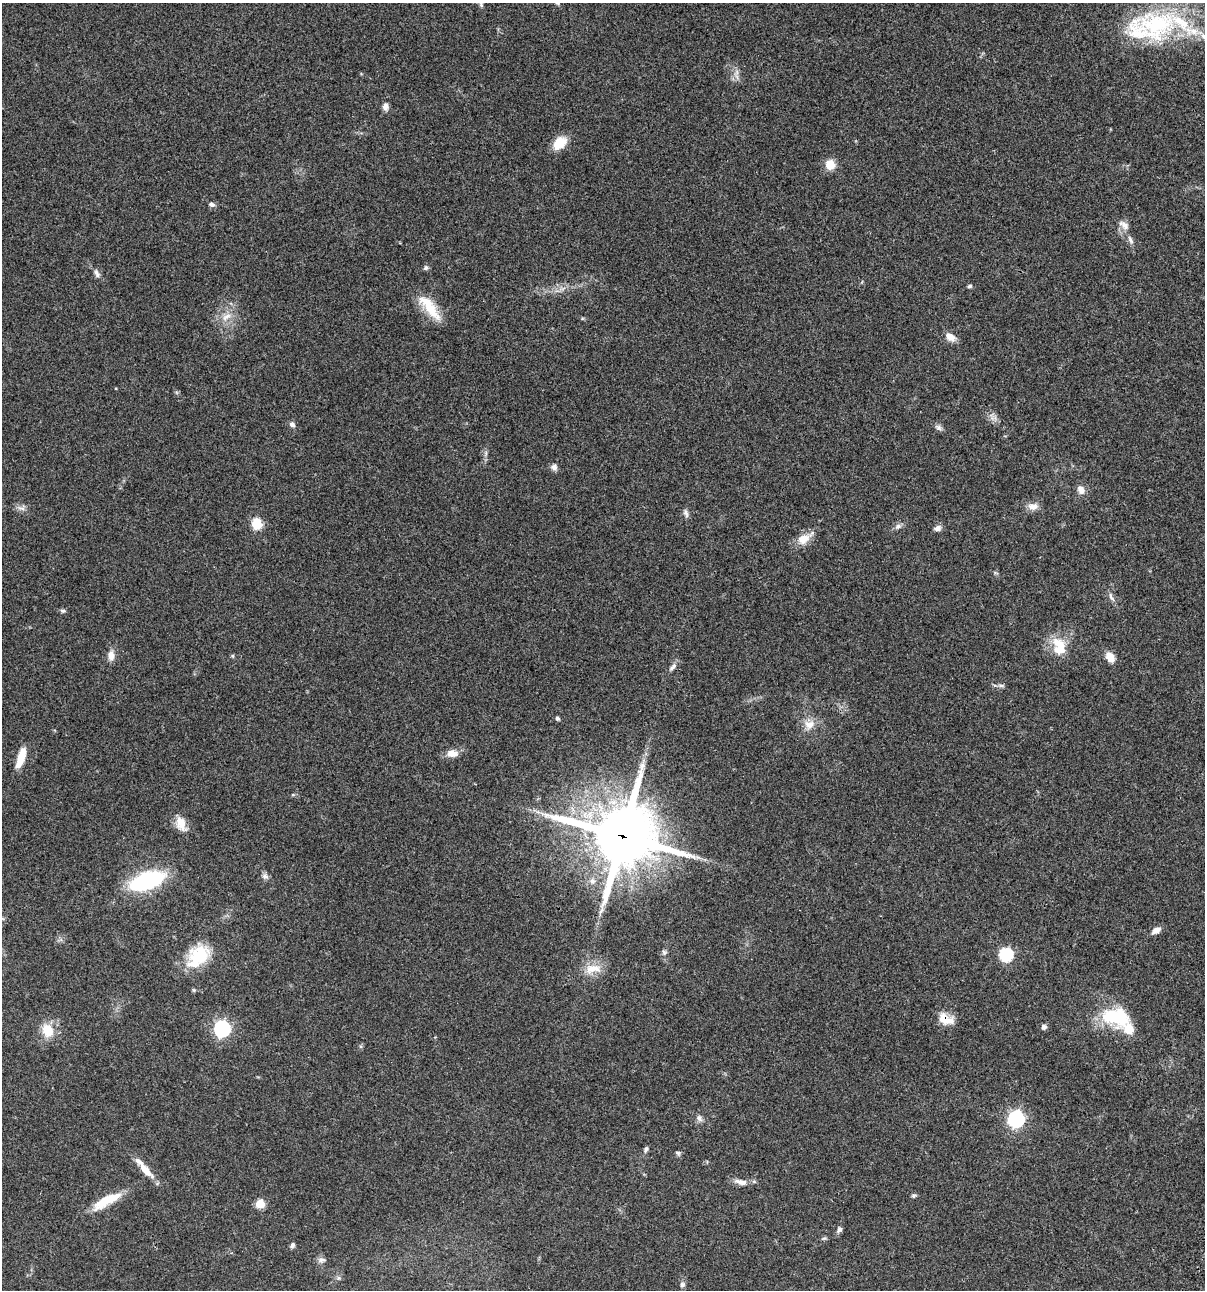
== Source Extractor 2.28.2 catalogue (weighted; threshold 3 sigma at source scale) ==
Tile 6 of 4 x 4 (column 2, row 2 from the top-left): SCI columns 1438-2640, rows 2698-3985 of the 5406 x 5391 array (HDU 1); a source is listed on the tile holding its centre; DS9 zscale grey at full resolution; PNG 1207 x 1292 px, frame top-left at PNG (2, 3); no overlay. Shown black and unused: <1% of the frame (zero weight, under 3 of 4 exposures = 9% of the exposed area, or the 3 px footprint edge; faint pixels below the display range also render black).
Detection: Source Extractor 2.28.2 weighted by HDU 2 'WHT'; one run over the whole footprint, this tile lists its part. Background 0.0472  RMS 0.0053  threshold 0.0239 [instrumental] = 3 sigma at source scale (4.5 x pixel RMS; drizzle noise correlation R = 1.50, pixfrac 1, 0.05/0.05 arcsec/px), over >= 5 px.
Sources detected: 75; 6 inside a brighter listed object's ellipse — not listed separately; the other 69 listed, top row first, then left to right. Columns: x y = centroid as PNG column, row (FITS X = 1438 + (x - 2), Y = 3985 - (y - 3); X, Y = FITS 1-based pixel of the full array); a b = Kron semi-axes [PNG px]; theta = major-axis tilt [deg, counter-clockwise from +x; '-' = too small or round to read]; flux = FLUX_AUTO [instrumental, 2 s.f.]
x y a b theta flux
481 4 9 5 -75 1.1
1156 24 64 34 -8 57
736 72 11 5 67 2.1
385 107 10 7 -85 2.4
559 143 15 10 40 11
830 165 8 7 - 9.6
212 204 8 6 -23 1.4
1124 225 15 8 -40 3.5
1130 240 13 6 -69 2.1
426 268 7 6 - 1.2
97 273 12 6 -70 1.9
970 286 6 5 - 0.93
430 307 39 12 -52 14
226 317 16 8 33 4.7
950 337 14 9 -37 4.1
994 418 12 6 0 2.2
292 424 9 6 -50 1.6
938 427 11 6 -32 1.6
554 467 8 8 - 2
1081 490 12 9 -61 3.4
1033 506 14 9 6 3.6
21 508 13 4 -16 1.8
686 513 12 6 -71 1.6
256 524 6 6 - 30
898 526 9 6 28 1.8
937 528 9 6 18 2.1
803 539 20 12 31 6.8
1111 597 14 5 -65 1.9
63 611 8 5 -9 1
1059 644 25 12 -30 8.9
111 655 12 8 -89 4.1
232 656 6 4 -89 0.59
1110 657 10 7 -55 6.5
673 667 14 6 50 2.1
1001 685 10 4 -5 1.2
557 718 4 4 - 1.2
809 724 15 13 18 5.7
452 753 13 9 -2 5
21 758 22 7 73 9.5
293 795 6 4 1 0.61
181 824 18 10 -67 7.3
622 836 21 20 - 3900
265 876 9 8 - 1.8
147 881 26 12 20 78
592 881 9 8 - 2.6
1156 930 13 6 34 2.8
664 953 8 5 -55 1.1
1006 955 6 6 - 70
198 956 28 19 46 23
593 969 25 13 6 8.4
1115 1017 37 23 -13 29
943 1018 17 12 -60 6.5
1044 1027 5 5 - 2
222 1028 7 7 - 130
48 1030 17 13 -67 9.8
699 1118 10 7 -48 2
1016 1119 7 7 - 150
646 1149 8 5 65 1.1
678 1153 7 5 -17 0.98
145 1170 25 9 -49 7.1
741 1182 18 7 -12 3.7
914 1196 6 5 - 0.87
106 1201 37 10 29 14
260 1204 5 5 - 16
839 1230 8 6 57 1.5
292 1245 6 5 - 1.3
321 1260 12 6 4 1.6
338 1278 6 4 71 0.8
682 1284 7 7 - 1.4
Overlapping masked pixels (flux is a lower limit): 2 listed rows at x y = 622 836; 943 1018
Isophote crosses this tile's border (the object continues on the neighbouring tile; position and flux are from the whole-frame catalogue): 1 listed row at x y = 481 4